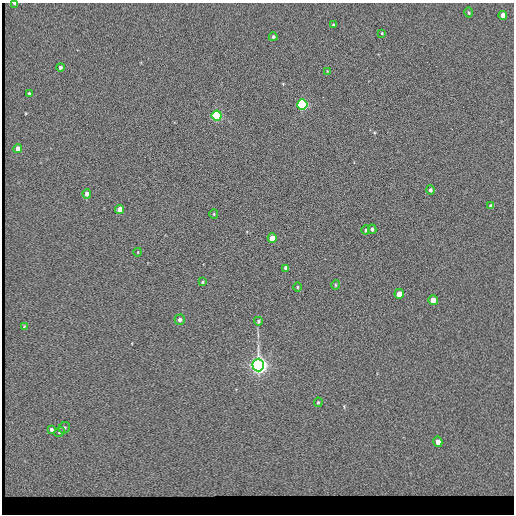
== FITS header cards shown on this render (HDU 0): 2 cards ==
NAXIS1  =                  512 / length of data axis 1
NAXIS2  =                  512 / length of data axis 2

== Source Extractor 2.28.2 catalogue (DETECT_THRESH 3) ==
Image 512 x 512 px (HDU 0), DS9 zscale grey, 1 PNG px = 1 image px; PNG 516 x 516 px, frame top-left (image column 1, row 512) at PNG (2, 3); each listed source drawn as its Kron ellipse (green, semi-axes under 4 px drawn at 4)
Background 84.1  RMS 18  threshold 52.8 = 3 sigma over >= 5 px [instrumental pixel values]
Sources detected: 36; all 36 listed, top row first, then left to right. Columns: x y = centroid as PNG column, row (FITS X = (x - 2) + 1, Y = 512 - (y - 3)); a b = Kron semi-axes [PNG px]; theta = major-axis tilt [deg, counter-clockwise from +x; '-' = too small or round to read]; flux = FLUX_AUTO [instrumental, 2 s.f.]
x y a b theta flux
15 3 4 2 - 2700
469 13 5 4 - 1400
503 15 4 4 - 8700
333 25 3 3 - 1400
382 33 3 2 - 970
273 37 4 4 - 2100
60 67 4 4 - 3100
327 71 3 2 - 720
29 93 3 3 - 1500
302 104 5 5 - 150000
217 116 5 5 - 130000
18 149 4 4 - 9000
430 190 5 4 - 2200
87 194 4 4 - 4900
491 206 4 4 - 3500
120 209 4 4 - 17000
214 214 4 4 - 1300
372 229 5 3 - 1900
366 230 5 4 - 1700
272 238 5 4 - 15000
138 252 4 3 - 710
286 268 4 4 - 4100
202 282 3 3 - 1000
335 285 5 3 - 1200
297 287 5 3 - 1200
399 294 5 5 - 16000
433 300 5 4 - 12000
180 320 5 5 - 3400
258 321 4 4 - 1900
24 326 4 3 - 960
258 365 6 6 - 820000
318 402 5 4 - 1300
64 428 6 5 - 2000
51 430 4 3 - 2700
59 432 5 4 - 1900
438 442 5 4 - 8200
At the frame edge (FLAGS 8, measured only in part): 1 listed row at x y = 15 3